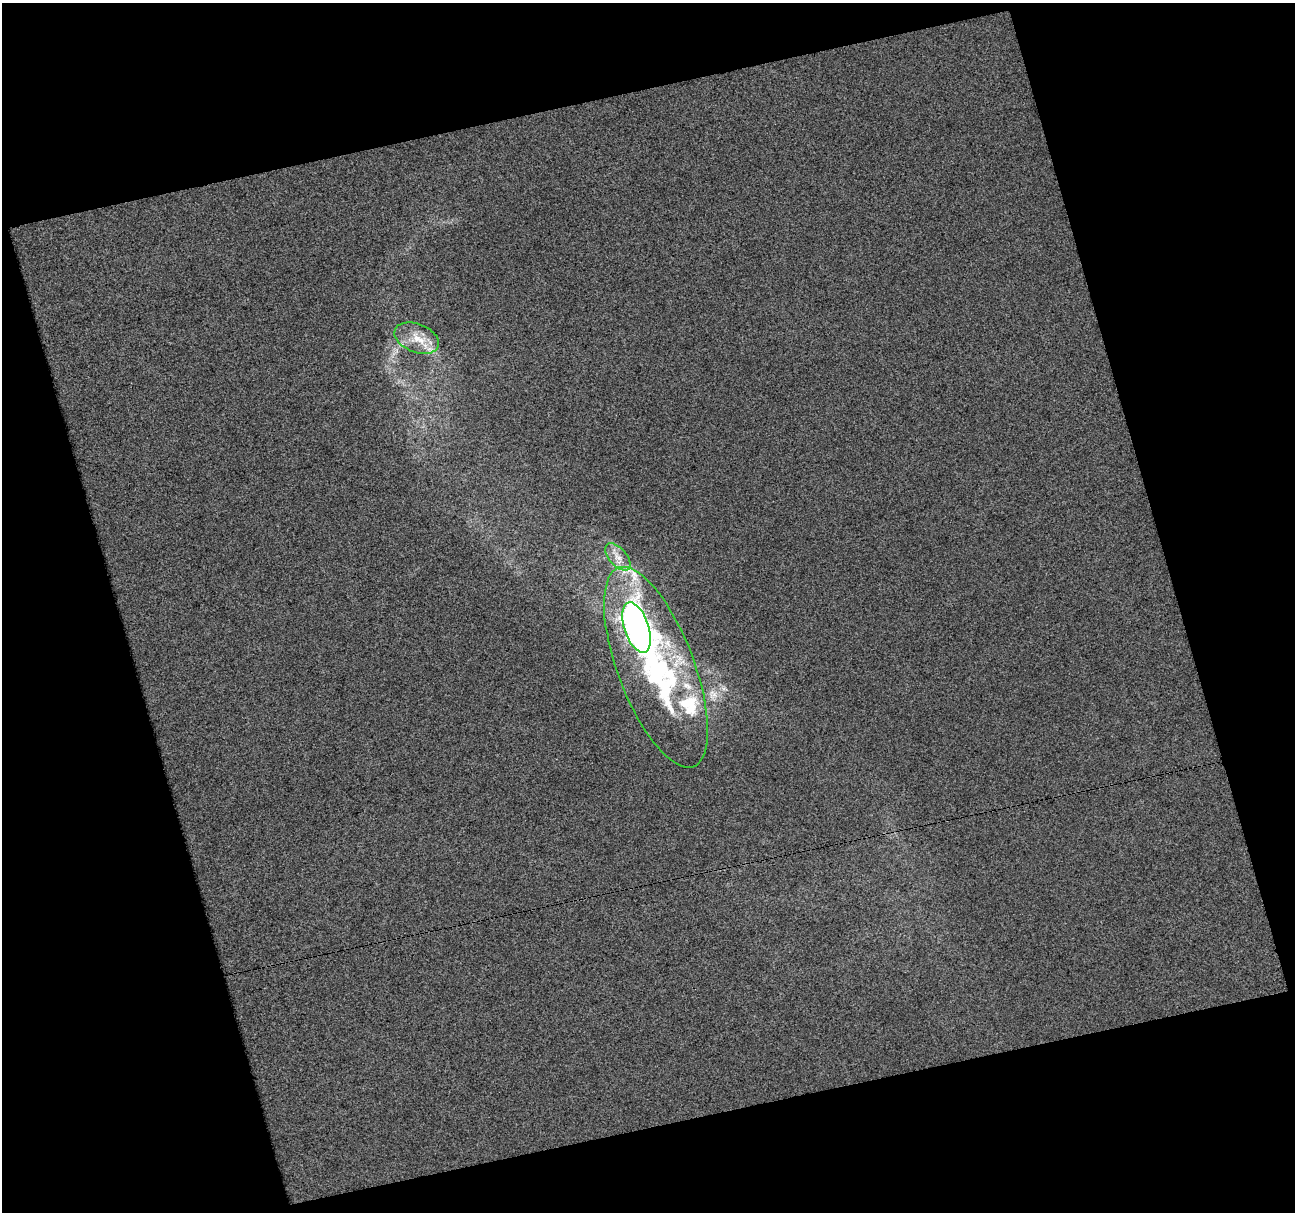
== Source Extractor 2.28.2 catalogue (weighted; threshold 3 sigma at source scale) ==
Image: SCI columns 1-1293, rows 23-1232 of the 1293 x 1251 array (HDU 1 of 3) = the unmasked area's bounding box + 8 px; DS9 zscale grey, full resolution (1 PNG px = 1 image px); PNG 1297 x 1214 px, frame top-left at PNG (2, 3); each listed source drawn as its Kron ellipse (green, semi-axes under 4 px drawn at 4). Shown black and unused: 34% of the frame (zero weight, under 3 of 4 exposures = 1% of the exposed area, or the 3 px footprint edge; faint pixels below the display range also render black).
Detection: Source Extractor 2.28.2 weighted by HDU 2 'WHT'. Background 0.135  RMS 0.38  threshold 1.7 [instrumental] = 3 sigma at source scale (4.5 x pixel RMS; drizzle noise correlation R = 1.50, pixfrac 1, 0.0396/0.0396 arcsec/px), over >= 5 px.
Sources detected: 6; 1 inside a brighter object's white glare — neither listed nor drawn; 1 inside a brighter listed object's ellipse — not listed separately; the other 4 listed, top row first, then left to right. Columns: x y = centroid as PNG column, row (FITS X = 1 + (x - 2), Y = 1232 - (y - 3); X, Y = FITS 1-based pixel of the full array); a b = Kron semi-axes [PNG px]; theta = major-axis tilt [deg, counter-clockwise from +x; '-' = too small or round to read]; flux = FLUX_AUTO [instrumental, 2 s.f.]
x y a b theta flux
417 338 23 14 -21 750
618 557 16 8 -49 400
636 628 26 12 -71 32000
656 667 106 38 -69 9900